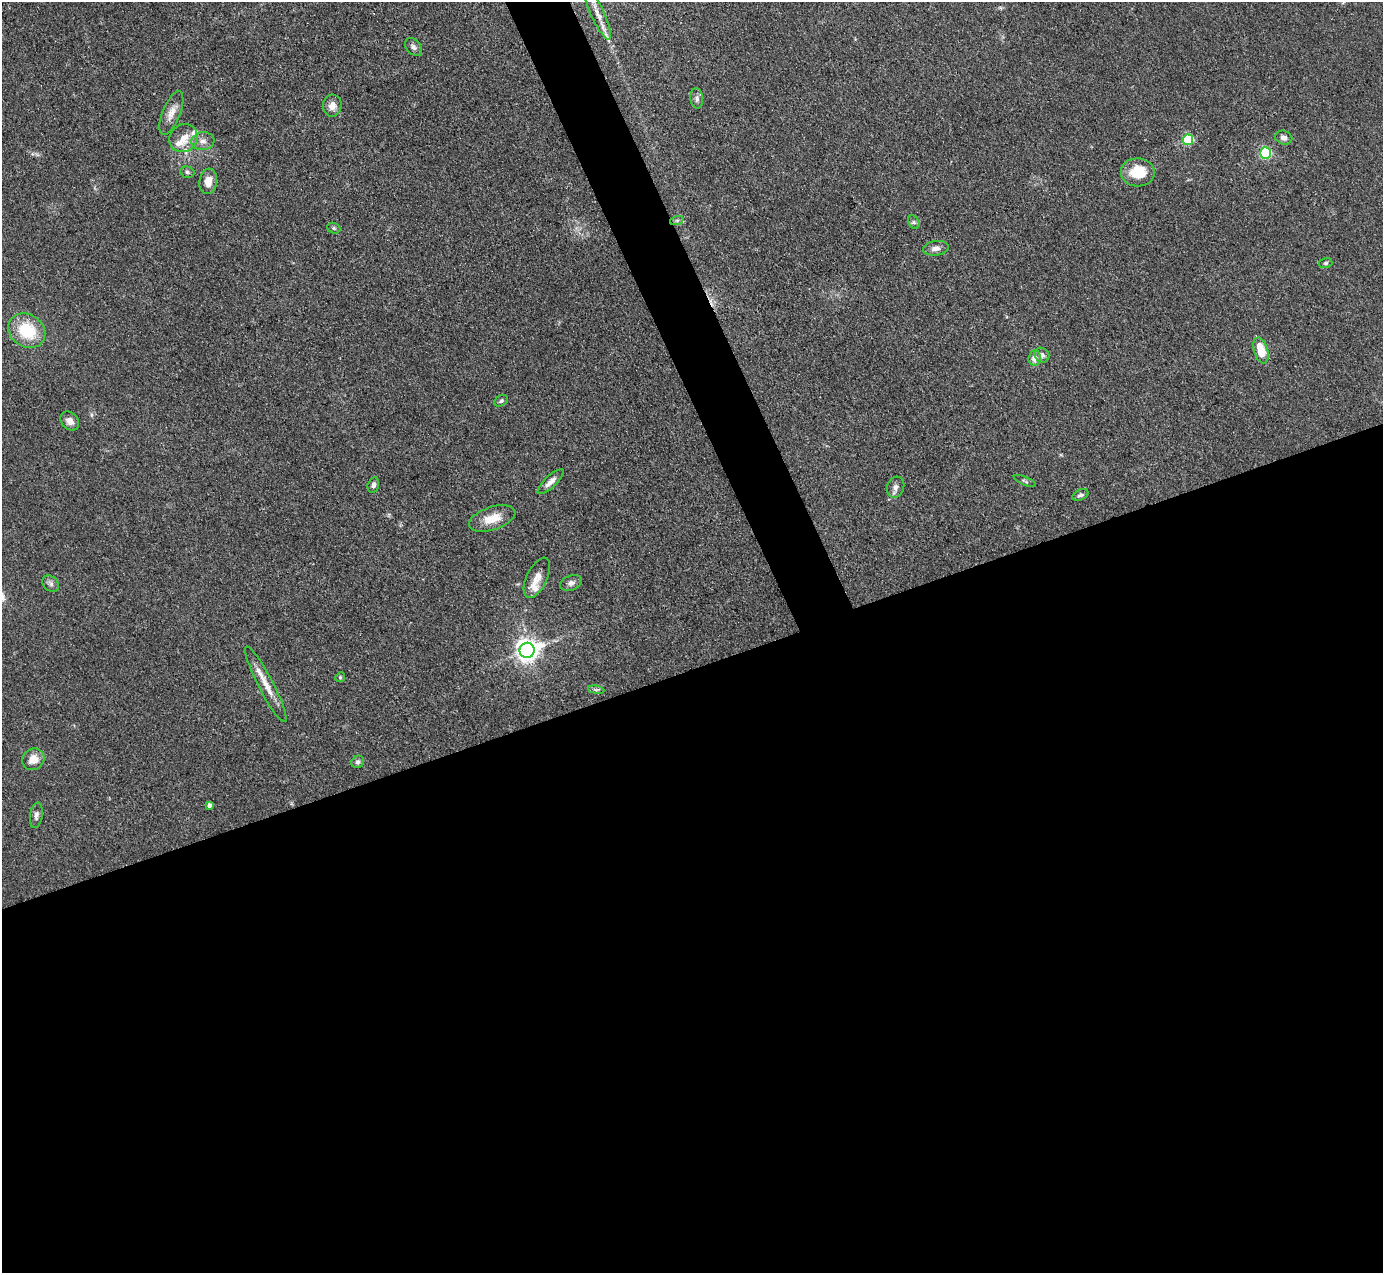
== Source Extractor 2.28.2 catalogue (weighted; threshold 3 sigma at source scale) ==
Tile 15 of 4 x 4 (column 3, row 4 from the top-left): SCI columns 2766-4146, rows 283-1553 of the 5531 x 5521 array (HDU 1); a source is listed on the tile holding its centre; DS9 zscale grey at full resolution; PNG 1385 x 1275 px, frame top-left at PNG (2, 2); each listed source drawn as its Kron ellipse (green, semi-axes under 4 px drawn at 4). Shown black and unused: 50% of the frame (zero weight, under 3 of 4 exposures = <1% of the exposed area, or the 3 px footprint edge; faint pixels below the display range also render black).
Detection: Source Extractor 2.28.2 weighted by HDU 2 'WHT'; one run over the whole footprint, this tile lists its part. Background 0.106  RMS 0.0066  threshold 0.0298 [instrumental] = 3 sigma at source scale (4.5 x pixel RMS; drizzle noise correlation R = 1.50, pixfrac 1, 0.05/0.05 arcsec/px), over >= 5 px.
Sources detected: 48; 1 cosmic-ray / hot-pixel residue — neither listed nor drawn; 6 inside a brighter listed object's ellipse — not listed separately; the other 41 listed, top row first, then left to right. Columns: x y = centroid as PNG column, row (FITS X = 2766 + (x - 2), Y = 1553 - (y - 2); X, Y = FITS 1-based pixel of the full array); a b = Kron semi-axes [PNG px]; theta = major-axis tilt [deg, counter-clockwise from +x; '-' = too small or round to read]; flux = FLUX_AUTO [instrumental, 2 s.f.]
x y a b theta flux
598 14 27 6 -65 7.6
413 47 10 7 -49 2.4
697 98 10 6 -84 2.4
332 106 11 9 85 5
171 113 23 9 68 6.5
183 138 15 13 44 8.9
1284 138 9 7 -19 3
1188 140 5 5 - 54
203 141 12 9 7 4.3
1265 153 5 5 - 77
187 172 7 5 -16 1.4
1138 172 17 14 -1 18
208 181 13 9 82 7.6
677 220 7 4 19 1.3
914 222 7 5 -60 1.4
334 228 7 5 -22 1.1
936 248 13 7 9 3.7
1326 263 7 5 17 1.3
27 331 19 16 -35 30
1261 350 13 7 -74 16
1042 355 8 7 - 2
1035 358 7 6 - 5.7
501 401 7 5 29 1.3
70 421 11 8 -46 4
1025 481 12 3 -24 1.3
551 482 17 5 43 4.3
373 485 8 5 75 2.2
896 487 11 8 70 3.3
1080 495 8 5 23 1.7
492 518 24 11 18 12
537 578 22 10 64 7
571 583 11 7 22 2.8
51 584 9 7 -46 2.2
527 650 7 7 - 520
340 677 5 4 - 0.78
266 684 42 7 -62 10
596 690 8 4 -8 1.1
33 759 11 10 - 8.6
358 762 7 6 - 1.8
209 805 4 4 - 2.3
36 815 13 6 82 2.8
Isophote crosses this tile's border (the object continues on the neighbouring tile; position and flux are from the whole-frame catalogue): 1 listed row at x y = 598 14